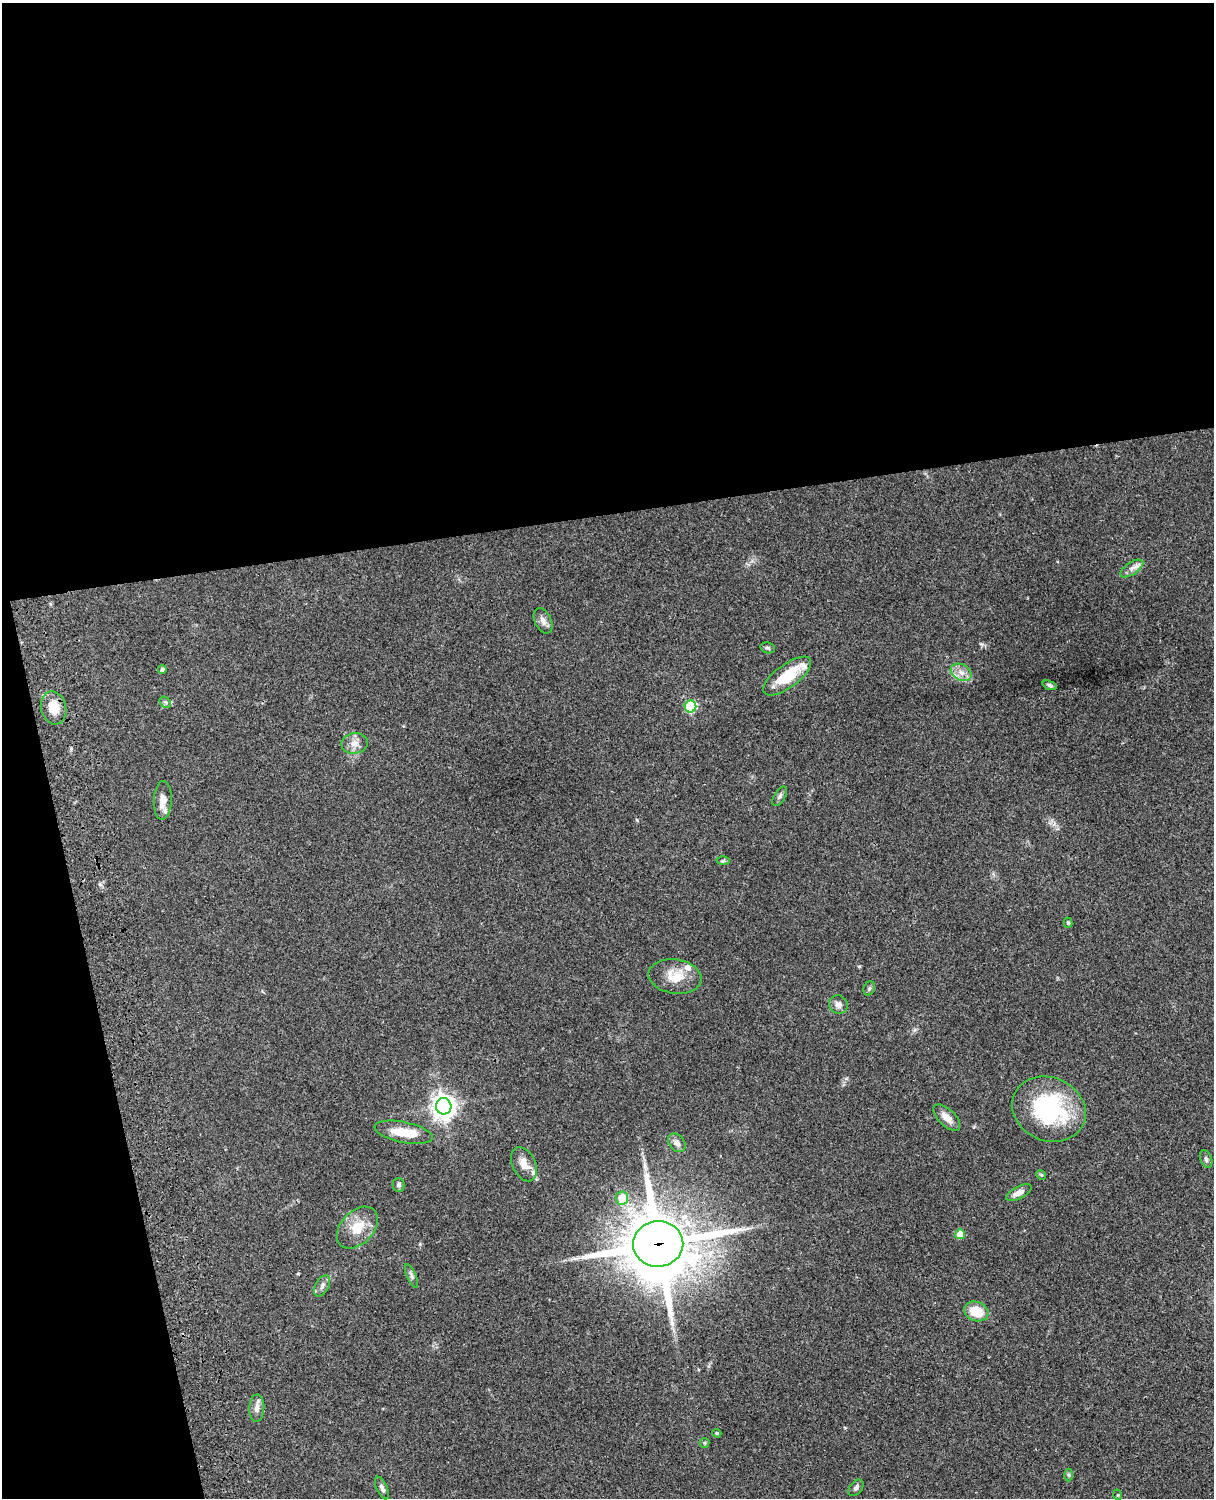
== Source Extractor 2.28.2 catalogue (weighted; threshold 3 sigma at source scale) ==
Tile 1 of 4 x 3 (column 1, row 1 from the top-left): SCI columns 121-1332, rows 3268-4763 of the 5088 x 4927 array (HDU 1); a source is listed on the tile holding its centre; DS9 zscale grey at full resolution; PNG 1216 x 1500 px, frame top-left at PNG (2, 3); each listed source drawn as its Kron ellipse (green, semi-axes under 4 px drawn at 4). Shown black and unused: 39% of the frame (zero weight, under 3 of 4 exposures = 6% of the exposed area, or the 3 px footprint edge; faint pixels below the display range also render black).
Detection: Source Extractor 2.28.2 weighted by HDU 2 'WHT'; one run over the whole footprint, this tile lists its part. Background 0.0849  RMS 0.006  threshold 0.0271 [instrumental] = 3 sigma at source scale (4.5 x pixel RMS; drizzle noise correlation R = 1.50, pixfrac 1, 0.05/0.05 arcsec/px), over >= 5 px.
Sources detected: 47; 1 inside a brighter object's white glare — neither listed nor drawn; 4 inside a brighter listed object's ellipse — not listed separately; the other 42 listed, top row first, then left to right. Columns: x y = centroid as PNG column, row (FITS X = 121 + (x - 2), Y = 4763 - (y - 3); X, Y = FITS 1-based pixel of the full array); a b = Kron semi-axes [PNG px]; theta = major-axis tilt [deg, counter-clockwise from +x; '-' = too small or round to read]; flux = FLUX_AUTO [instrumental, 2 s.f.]
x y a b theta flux
1132 568 13 6 34 2.9
543 621 14 8 -64 3.2
768 648 7 5 -13 1.3
162 669 4 4 - 1.3
961 672 11 8 -29 4.6
787 676 28 11 37 21
1050 685 7 4 -19 1.4
165 702 6 5 - 1.1
691 706 6 6 - 48
54 708 17 12 -75 11
355 743 13 10 8 4.6
780 796 11 5 60 1.7
163 800 19 9 87 5.7
723 861 6 4 1 0.87
1068 923 5 4 - 0.87
675 977 26 17 -8 12
869 988 7 5 68 1.2
838 1005 9 9 - 3.2
444 1106 8 7 - 490
1049 1109 38 31 -24 64
947 1118 17 8 -44 5.6
404 1132 29 10 -12 14
677 1143 10 7 -50 3
1206 1159 9 5 -69 1.5
524 1164 18 11 -64 7.3
1041 1175 5 4 - 0.65
398 1185 7 6 - 1.4
1019 1193 14 6 29 4.1
622 1198 6 6 - 11
357 1228 24 16 46 13
960 1234 5 5 - 11
658 1244 25 23 6 3700
411 1276 13 4 -67 1.7
322 1286 11 6 62 2.1
976 1311 12 9 -19 15
257 1408 13 7 87 3.6
717 1433 5 3 - 0.67
705 1443 5 4 - 0.74
1069 1475 6 4 -89 0.9
382 1488 12 5 -65 2.2
856 1488 9 6 53 1.9
1118 1495 5 3 - 0.52
Overlapping masked pixels (flux is a lower limit): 1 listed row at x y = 658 1244
Unlisted compact peaks at least as high as the median listed source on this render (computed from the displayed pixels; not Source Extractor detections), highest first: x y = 859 966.